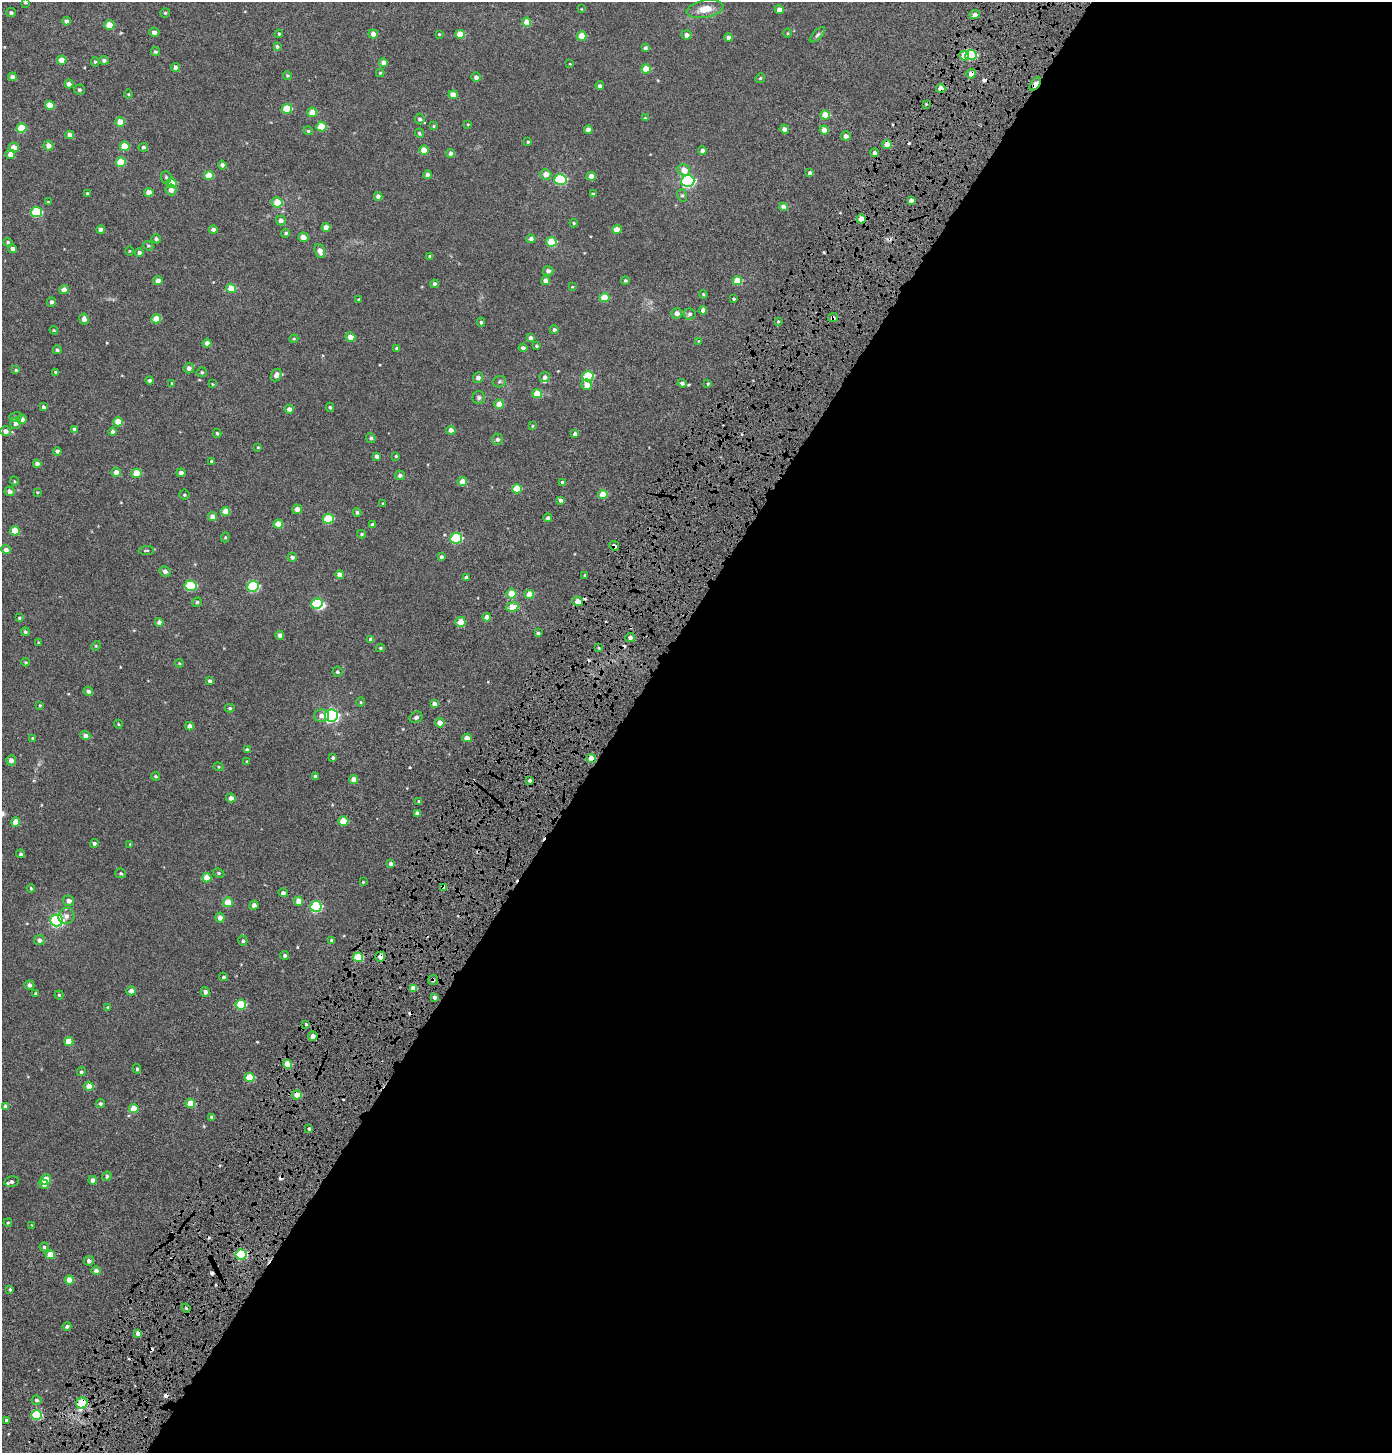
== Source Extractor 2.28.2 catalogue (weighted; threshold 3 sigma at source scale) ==
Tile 12 of 4 x 4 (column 4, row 3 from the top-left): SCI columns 4635-6024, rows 1746-3196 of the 6412 x 6360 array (HDU 1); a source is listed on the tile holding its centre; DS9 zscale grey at full resolution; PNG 1394 x 1455 px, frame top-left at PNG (2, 2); each listed source drawn as its Kron ellipse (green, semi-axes under 4 px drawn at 4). Shown black and unused: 56% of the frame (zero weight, under 8 of 15 exposures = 14% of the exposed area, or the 3 px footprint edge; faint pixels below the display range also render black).
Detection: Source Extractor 2.28.2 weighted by HDU 2 'WHT'; one run over the whole footprint, this tile lists its part. Background -3.45e-04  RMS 0.0016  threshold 0.0067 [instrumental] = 3 sigma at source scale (4.09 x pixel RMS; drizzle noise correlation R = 1.36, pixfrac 0.8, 0.0396/0.0396 arcsec/px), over >= 5 px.
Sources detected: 365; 1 inside a brighter object's white glare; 12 cosmic-ray / hot-pixel residue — neither listed nor drawn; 1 inside a brighter listed object's ellipse — not listed separately; the other 351 listed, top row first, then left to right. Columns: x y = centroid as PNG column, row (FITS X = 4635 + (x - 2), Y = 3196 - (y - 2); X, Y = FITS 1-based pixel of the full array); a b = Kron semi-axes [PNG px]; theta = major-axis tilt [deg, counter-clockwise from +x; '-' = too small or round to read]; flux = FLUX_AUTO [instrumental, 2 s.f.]
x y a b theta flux
25 2 4 3 - 0.16
581 9 4 4 - 0.1
705 9 18 8 10 2
779 10 4 4 - 0.76
11 13 5 4 - 0.27
165 13 5 4 - 0.17
975 15 5 4 - 0.54
66 21 4 4 - 0.39
527 22 4 4 - 1.7
109 25 5 5 - 1.6
154 32 5 4 - 0.56
787 33 5 3 - 0.12
279 34 4 3 - 0.16
373 34 5 4 - 0.75
439 34 4 4 - 0.11
460 34 5 4 - 2.3
686 35 5 4 - 0.6
817 35 10 4 45 0.29
582 36 4 4 - 1.9
728 38 4 4 - 0.51
277 46 4 4 - 0.23
645 48 4 3 - 0.28
155 52 4 4 - 0.23
971 55 5 5 - 6.9
964 56 5 4 - 2.7
62 60 4 4 - 1.3
104 60 5 4 - 0.37
95 62 4 4 - 0.19
383 63 4 4 - 0.8
570 64 3 3 - 0.093
175 67 4 4 - 0.45
646 69 5 4 - 2.1
380 73 4 4 - 0.15
971 74 5 5 - 1.3
287 76 4 4 - 0.16
12 77 4 4 - 0.43
476 77 5 4 - 0.51
760 78 5 4 - 0.17
69 84 4 4 - 0.6
1035 84 8 4 55 3.6
600 86 4 4 - 0.32
941 88 4 4 - 1.4
79 90 5 5 - 0.28
128 94 4 4 - 0.12
453 95 4 4 - 1.4
926 104 3 3 - 0.12
50 105 5 4 - 1.3
287 109 5 5 - 3.4
312 112 5 5 - 1.5
825 115 5 4 - 2.1
645 118 4 3 - 0.14
420 119 5 5 - 0.31
120 122 5 5 - 1.6
468 124 4 3 - 0.11
321 126 5 5 - 2.5
433 126 4 3 - 0.14
21 128 5 4 - 3
784 129 4 4 - 0.59
588 130 4 4 - 0.7
824 130 4 4 - 1
308 131 5 4 - 0.18
419 133 5 4 - 0.21
70 135 4 4 - 0.76
846 136 5 5 - 0.55
528 142 4 3 - 0.15
887 144 4 4 - 1.3
48 146 5 5 - 0.81
125 146 5 4 - 2.3
14 147 5 5 - 1.2
143 147 5 4 - 0.25
424 150 4 4 - 1.7
702 151 4 4 - 0.48
451 153 4 4 - 0.48
874 153 4 4 - 0.5
10 154 5 5 - 0.79
121 162 5 4 - 2.8
222 165 4 4 - 0.48
684 170 6 5 - 1.3
810 173 4 4 - 0.44
546 174 5 5 - 1
427 175 4 4 - 0.38
209 176 5 4 - 2.1
591 176 5 4 - 0.91
166 177 6 5 - 0.25
560 179 6 5 - 11
688 181 7 6 - 22
171 183 5 5 - 2.3
171 190 5 5 - 0.8
149 192 4 4 - 1.1
88 194 4 3 - 0.2
593 194 3 3 - 0.15
682 195 6 5 - 0.25
378 196 4 4 - 0.58
911 200 4 3 - 0.55
48 202 3 2 - 0.096
277 202 5 5 - 2
783 207 4 4 - 1
36 212 5 5 - 7.1
861 219 4 4 - 1.5
281 220 5 4 - 0.58
574 223 4 3 - 0.16
326 227 4 4 - 0.84
101 229 4 4 - 0.39
213 229 4 4 - 0.47
617 229 5 4 - 1.2
286 233 4 4 - 0.23
303 237 5 5 - 1.1
156 239 5 4 - 0.31
531 239 4 4 - 0.48
8 242 5 4 - 0.18
551 242 5 5 - 3.3
148 246 5 4 - 0.16
13 249 4 4 - 0.45
129 251 4 3 - 0.098
320 251 7 5 -71 0.78
139 253 4 4 - 0.36
430 257 3 3 - 0.22
548 271 5 5 - 0.44
625 280 4 4 - 0.25
158 281 4 4 - 0.77
546 281 4 4 - 0.79
737 281 5 4 - 2.4
434 284 4 4 - 0.35
572 287 4 3 - 0.11
231 288 5 4 - 2.4
64 290 5 4 - 0.79
703 294 4 3 - 0.13
604 298 5 4 - 2.4
359 299 3 3 - 0.14
734 299 3 3 - 0.18
51 302 5 4 - 0.3
703 310 4 4 - 0.51
677 313 5 5 - 0.74
690 314 6 5 - 0.36
833 318 5 4 - 0.47
84 319 5 4 - 0.58
156 319 5 4 - 2.2
778 321 4 3 - 0.16
481 322 4 4 - 0.2
54 330 4 4 - 0.14
554 330 4 4 - 0.27
350 337 5 4 - 1.1
531 338 4 4 - 0.49
294 339 4 4 - 0.14
699 341 4 4 - 0.11
207 343 4 4 - 0.57
537 346 4 3 - 0.16
397 348 3 3 - 0.22
523 348 4 4 - 0.48
57 350 4 4 - 0.24
189 368 5 5 - 0.52
16 370 4 4 - 0.15
56 372 4 4 - 0.15
202 372 5 4 - 0.19
276 375 7 5 66 0.62
588 376 6 5 - 6.3
545 377 5 5 - 0.42
478 378 5 5 - 0.44
150 380 4 4 - 0.26
499 382 6 5 - 0.23
172 383 4 3 - 0.15
682 383 4 4 - 0.34
212 384 4 3 - 0.094
708 384 4 3 - 0.16
587 385 5 5 - 1.3
537 394 5 4 - 2.3
479 398 6 6 - 0.27
499 404 5 4 - 1.5
43 407 4 4 - 0.25
330 407 4 4 - 0.18
289 409 4 4 - 0.57
15 417 6 5 - 0.25
22 420 5 4 - 1.1
118 422 5 4 - 1.9
16 423 6 5 - 0.5
532 426 4 4 - 0.13
74 429 4 4 - 0.3
451 430 4 4 - 0.72
5 431 5 5 - 0.55
113 432 4 4 - 0.32
217 433 4 3 - 0.19
575 434 4 4 - 0.39
371 438 5 4 - 0.31
498 439 5 5 - 0.41
258 447 3 3 - 0.12
57 451 4 4 - 0.3
377 456 4 4 - 0.41
396 456 4 4 - 0.13
212 461 4 3 - 0.25
37 464 4 4 - 0.47
116 472 4 4 - 0.78
137 473 5 4 - 2.7
181 473 4 4 - 0.45
400 475 5 4 - 0.34
14 481 5 3 - 0.12
462 481 4 4 - 1.3
563 482 4 4 - 0.5
517 489 5 4 - 2.8
9 491 5 4 - 0.49
37 492 4 3 - 0.1
184 495 5 5 - 0.19
603 495 5 4 - 2.4
560 500 4 4 - 0.37
383 504 4 3 - 0.14
297 509 5 4 - 0.64
226 511 4 4 - 1.5
357 512 4 4 - 0.25
212 517 5 4 - 0.84
548 518 4 4 - 0.28
328 519 6 5 - 4.2
278 524 5 4 - 1.7
373 524 4 3 - 0.38
15 531 5 4 - 1.8
362 534 4 3 - 0.19
225 537 5 4 - 0.15
456 538 6 5 - 7.9
614 546 5 4 - 0.5
6 550 4 4 - 0.56
146 551 8 3 5 0.16
292 557 4 4 - 0.4
441 557 4 3 - 0.29
165 571 6 5 - 0.48
340 575 4 4 - 1
585 575 3 3 - 0.16
466 578 4 4 - 0.47
190 586 6 5 - 7.5
253 586 6 5 - 10
511 593 5 5 - 1.8
529 594 5 4 - 1.6
577 601 5 4 - 1.3
197 602 5 4 - 0.29
317 604 6 5 - 6.3
512 607 6 4 7 2.2
487 617 4 4 - 0.92
19 618 4 4 - 0.14
159 622 4 4 - 0.63
460 622 5 5 - 1.7
25 632 4 4 - 0.24
538 633 4 3 - 0.18
280 635 4 4 - 0.5
630 638 5 4 - 0.45
371 639 4 4 - 0.54
38 642 4 2 - 0.1
96 646 5 4 - 0.14
380 648 4 3 - 0.16
599 648 3 3 - 0.14
26 662 4 3 - 0.14
179 663 4 3 - 0.11
337 672 5 5 - 0.27
210 681 4 4 - 0.32
88 691 5 4 - 0.41
361 702 4 4 - 0.15
434 704 4 4 - 0.7
40 705 4 3 - 0.12
230 708 5 4 - 0.18
321 716 7 6 - 0.78
331 716 6 6 - 23
416 717 7 5 29 0.28
440 723 5 4 - 1.2
118 724 4 3 - 0.11
189 726 4 4 - 0.65
85 735 5 4 - 0.57
33 738 4 3 - 0.13
467 738 5 4 - 0.87
247 750 4 4 - 0.39
333 757 4 4 - 0.24
591 758 5 4 - 1.8
11 760 5 5 - 0.66
247 761 4 2 - 0.093
218 767 5 4 - 0.13
156 776 4 4 - 0.2
315 777 4 4 - 0.35
354 780 4 4 - 1.1
530 780 4 3 - 0.34
231 798 4 4 - 0.61
419 801 4 2 - 0.11
417 813 4 4 - 0.42
343 821 5 4 - 2.6
16 822 4 4 - 1.3
94 843 4 4 - 0.27
130 844 4 3 - 0.1
21 854 4 4 - 0.21
391 864 4 4 - 0.71
121 873 5 5 - 0.2
218 873 6 4 -27 0.2
207 878 4 4 - 2.1
363 882 3 3 - 0.12
443 887 4 4 - 1.1
31 888 4 3 - 0.15
283 893 5 4 - 0.4
69 901 5 5 - 0.66
298 901 5 4 - 1.3
228 902 5 5 - 2.1
254 905 4 4 - 0.54
316 906 6 5 - 11
66 916 8 7 - 0.64
220 918 5 4 - 0.77
57 920 6 6 - 20
39 940 5 5 - 0.43
331 940 3 3 - 0.15
243 941 5 4 - 0.27
285 955 4 4 - 0.33
358 957 5 4 - 3.6
380 957 5 5 - 0.98
224 977 4 3 - 0.23
433 980 5 4 - 0.24
29 985 5 4 - 0.44
413 988 4 4 - 1.1
131 991 5 4 - 0.84
205 992 5 4 - 0.41
36 993 4 4 - 0.19
59 995 4 4 - 0.18
434 997 4 3 - 0.36
241 1004 5 5 - 4.7
108 1007 4 3 - 0.16
306 1024 3 2 - 0.15
313 1036 4 4 - 0.69
69 1042 4 4 - 2
287 1064 4 4 - 2
137 1069 5 4 - 0.23
81 1072 4 4 - 0.23
249 1077 5 4 - 3.7
89 1086 5 4 - 1.8
297 1095 5 4 - 1.6
190 1103 5 4 - 2.9
100 1104 5 4 - 0.26
5 1106 4 3 - 0.27
134 1109 4 4 - 2.4
212 1117 4 3 - 0.24
309 1129 4 4 - 0.19
107 1176 5 4 - 0.24
46 1179 5 5 - 2.5
93 1180 4 4 - 0.56
12 1182 7 5 10 0.37
44 1184 5 4 - 0.46
8 1223 4 3 - 0.16
32 1225 4 4 - 0.11
44 1247 4 4 - 0.21
241 1254 5 5 - 9.4
50 1255 4 4 - 2.1
89 1261 5 5 - 0.48
96 1271 5 4 - 0.49
69 1280 4 4 - 1.8
10 1290 4 3 - 0.18
186 1308 4 3 - 0.14
67 1326 4 4 - 0.35
138 1333 4 4 - 0.6
37 1400 5 4 - 0.32
82 1403 6 5 - 5.6
37 1415 5 5 - 6.5
6 1420 3 3 - 0.23
Overlapping masked pixels (flux is a lower limit): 15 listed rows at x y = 964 56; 971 74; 1035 84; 941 88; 861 219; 833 318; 614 546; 577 601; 591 758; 443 887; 358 957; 380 957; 433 980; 297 1095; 82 1403
Isophote crosses this tile's border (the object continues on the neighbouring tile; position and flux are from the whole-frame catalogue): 1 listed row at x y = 25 2